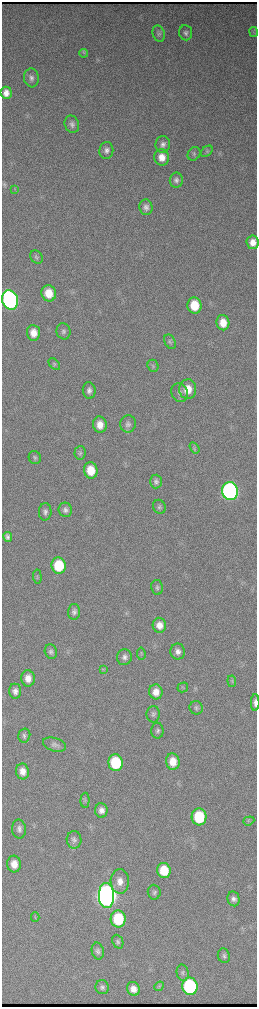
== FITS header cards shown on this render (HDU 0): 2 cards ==
NAXIS1  =                  510 / length of data axis 1
NAXIS2  =                 2010 / length of data axis 2

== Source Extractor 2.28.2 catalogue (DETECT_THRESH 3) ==
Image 510 x 2010 px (HDU 0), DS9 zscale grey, zoomed out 1/2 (1 PNG px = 2 x 2 image px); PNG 259 x 1009 px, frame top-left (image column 2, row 2010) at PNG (2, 2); each listed source drawn as its Kron ellipse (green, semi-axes under 4 px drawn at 4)
Background 3720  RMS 40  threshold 121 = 3 sigma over >= 5 px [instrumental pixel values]
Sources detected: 89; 2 cannot appear on this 1/2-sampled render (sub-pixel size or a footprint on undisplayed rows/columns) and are neither listed nor drawn; the other 87 listed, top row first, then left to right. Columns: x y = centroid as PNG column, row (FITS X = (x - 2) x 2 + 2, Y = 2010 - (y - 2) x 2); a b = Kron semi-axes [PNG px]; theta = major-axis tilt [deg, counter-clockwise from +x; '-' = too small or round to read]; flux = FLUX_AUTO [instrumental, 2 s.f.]
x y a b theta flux
253 32 5 2 - 9.8e+03
186 33 7 6 - 2.8e+04
159 34 8 6 -72 2.4e+04
84 53 4 3 - 1.0e+04
31 78 9 7 -83 4.0e+04
6 93 6 5 - 3.3e+04
72 124 9 7 -69 3.6e+04
163 144 8 7 - 3.8e+04
106 150 8 7 - 3.9e+04
207 151 7 4 39 1.5e+04
194 154 7 6 - 1.9e+04
162 157 8 7 - 9.4e+04
176 180 7 6 - 3.1e+04
15 190 4 2 - 5.8e+03
146 207 8 6 -76 3.9e+04
253 242 7 6 - 7.3e+04
37 257 7 5 -55 1.8e+04
49 293 8 7 - 1.6e+05
10 300 10 8 -70 2.7e+06
194 305 8 7 - 2.2e+05
223 323 7 6 - 1.1e+05
63 331 8 7 - 2.7e+04
33 333 8 6 -85 9.5e+04
170 342 8 5 -61 1.8e+04
54 364 7 4 -48 1.5e+04
153 366 6 5 - 1.8e+04
188 389 10 8 -90 1.4e+05
89 390 8 6 -83 3.7e+04
180 393 10 8 -64 4.0e+04
128 424 8 8 - 3.6e+04
100 425 8 7 - 9.3e+04
194 448 6 3 -57 1.4e+04
80 453 6 5 - 1.9e+04
35 458 6 6 - 1.8e+04
91 470 8 6 -81 1.7e+05
156 481 7 6 - 3.0e+04
230 491 9 8 - 3.5e+06
159 507 7 6 - 2.1e+04
65 510 7 6 - 3.5e+04
45 512 8 6 88 3.4e+04
8 537 5 4 - 2.8e+04
59 566 8 7 - 3.8e+05
37 577 7 3 -86 1.1e+04
157 587 7 5 -80 2.2e+04
74 612 8 6 89 3.2e+04
159 625 7 6 - 8.0e+04
51 652 7 6 - 2.6e+04
178 652 8 7 - 4.5e+04
141 654 6 3 -84 1.0e+04
124 657 8 7 - 4.0e+04
103 669 4 2 - 7.0e+03
28 678 8 7 - 8.1e+04
232 681 6 4 -84 1.2e+04
183 687 5 4 - 1.2e+04
15 691 7 6 - 4.2e+04
156 692 7 6 - 9.0e+04
255 703 8 3 90 3.8e+04
196 708 7 6 - 2.2e+04
153 714 8 6 89 2.7e+04
157 731 8 6 89 2.6e+04
24 735 7 6 - 2.3e+04
54 745 12 6 -18 3.7e+04
173 762 8 7 - 1.2e+05
116 763 8 7 - 4.9e+05
22 771 8 6 -81 7.8e+04
85 800 7 4 87 1.6e+04
101 810 7 6 - 4.9e+04
199 817 8 7 - 4.5e+05
249 821 5 2 - 1.1e+04
19 829 9 7 -87 3.9e+04
74 840 8 7 - 3.5e+04
14 864 8 7 - 9.0e+04
164 870 7 7 - 2.4e+05
120 881 12 9 -87 8.7e+04
154 892 7 6 - 2.2e+04
106 896 12 7 -89 1.6e+07
233 899 7 6 - 3.8e+04
35 917 5 2 - 8.8e+03
118 919 8 7 - 4.3e+05
118 942 7 5 -68 1.9e+04
98 951 8 6 -78 3.0e+04
224 956 7 6 - 2.3e+04
183 973 8 6 -76 2.6e+04
159 986 5 4 - 1.4e+04
190 986 8 7 - 1.2e+06
102 987 7 6 - 2.6e+04
133 989 7 6 - 6.4e+04
At the frame edge (FLAGS 8, measured only in part): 2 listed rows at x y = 253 242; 255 703
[2 sub-pixel or undisplayed-footprint detections neither listed nor drawn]